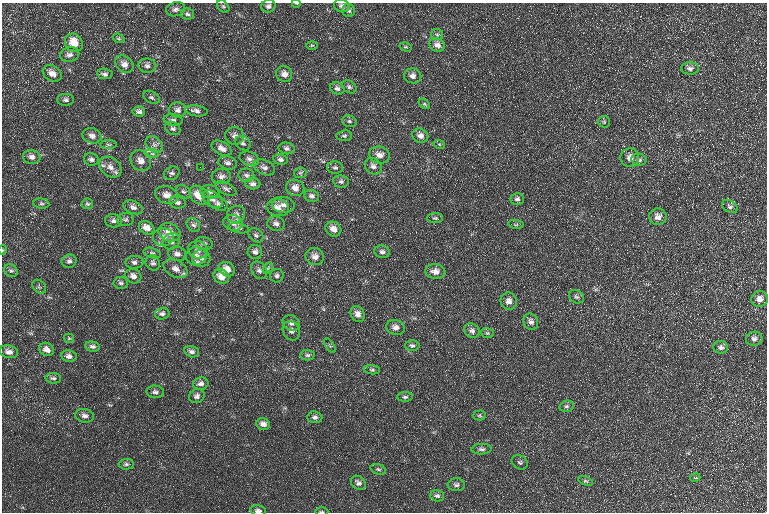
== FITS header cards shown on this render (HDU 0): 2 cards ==
NAXIS1  =                  765 / Axis length
NAXIS2  =                  510 / Axis length

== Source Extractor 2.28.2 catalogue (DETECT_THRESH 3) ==
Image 765 x 510 px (HDU 0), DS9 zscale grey, 1 PNG px = 1 image px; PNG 769 x 514 px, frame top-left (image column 1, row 510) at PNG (2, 3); each listed source drawn as its Kron ellipse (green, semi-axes under 4 px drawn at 4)
Background 19.2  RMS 8.5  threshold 25.5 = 3 sigma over >= 5 px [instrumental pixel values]
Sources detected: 165; all 165 listed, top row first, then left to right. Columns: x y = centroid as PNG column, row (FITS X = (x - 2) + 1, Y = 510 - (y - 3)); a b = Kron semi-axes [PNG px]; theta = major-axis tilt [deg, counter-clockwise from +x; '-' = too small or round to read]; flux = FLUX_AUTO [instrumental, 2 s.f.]
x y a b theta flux
296 3 4 3 - 420
268 6 7 6 - 1700
342 6 8 6 -17 2000
223 7 7 5 -48 960
176 9 10 7 16 2000
349 11 6 6 - 1400
187 14 6 5 - 1300
437 34 6 5 - 990
119 38 6 4 -19 830
74 43 10 8 -50 9100
312 45 5 3 - 640
437 45 8 6 -23 3000
405 47 6 4 -17 790
70 55 10 7 13 2400
124 64 10 7 -42 3900
147 66 9 7 -8 2100
690 68 9 6 -2 1900
52 73 10 7 -32 4400
105 74 8 5 -9 1800
284 74 8 7 - 3300
413 76 9 7 -12 2700
349 87 8 5 -36 1500
337 88 7 6 - 1800
151 97 9 6 -28 1300
65 100 8 6 0 1600
424 104 6 4 -36 820
177 110 8 7 - 2600
139 111 6 5 - 1700
196 111 11 5 -8 2700
173 120 9 6 -9 1700
349 121 7 5 -16 1200
604 122 6 6 - 920
173 128 8 6 -28 1700
92 136 10 7 -20 3000
235 136 9 9 - 2800
344 136 8 5 6 1200
420 136 8 7 - 3300
243 143 8 6 -35 1700
439 144 6 3 -18 640
108 145 8 4 0 900
154 145 9 7 -39 2300
222 148 11 6 -29 3100
287 148 8 5 -13 1600
152 154 6 4 -3 1300
379 155 10 8 -17 4100
32 157 9 7 -9 2700
630 158 9 9 - 3700
91 159 7 6 - 2000
249 159 10 6 -18 2200
280 159 7 5 -10 1600
639 160 7 5 -10 1500
141 161 11 9 -48 3900
228 163 9 6 -15 2200
373 166 9 7 -41 2700
110 167 12 9 -36 4400
200 167 2 2 - 590
264 167 11 7 -24 2300
335 168 8 6 -1 1400
172 173 8 6 25 1400
300 173 6 5 - 990
246 175 8 6 -9 1800
221 176 9 7 3 2200
341 181 8 6 -8 1400
253 184 7 5 -2 2000
295 188 9 8 - 3800
226 189 11 6 -26 1700
183 192 8 5 -35 1500
210 192 9 6 -8 2000
167 195 12 8 -15 4400
199 195 11 8 -40 9100
312 196 7 6 - 1900
213 199 11 7 -36 3000
517 199 6 6 - 1500
178 202 8 6 -10 1800
41 203 8 5 -6 1200
218 203 10 6 -29 1800
87 204 6 5 - 990
283 205 11 8 -7 3200
133 207 10 6 -23 2300
278 207 11 8 -15 4300
730 207 8 5 -32 1400
236 214 9 8 - 2700
658 217 9 8 - 3500
435 218 8 5 0 930
125 219 8 6 11 1500
113 221 8 6 -8 2000
233 223 10 8 -11 3600
276 224 9 7 -8 2200
516 224 8 4 -7 730
193 225 7 6 - 1600
147 228 8 6 -33 4600
238 228 10 5 -12 1500
333 229 8 7 - 3700
169 232 11 9 -21 6500
256 235 8 6 -40 1400
163 237 10 9 - 4000
171 241 9 7 39 2400
204 243 8 6 -16 1700
3 250 5 3 - 450
198 250 10 8 -17 3400
255 252 7 7 - 1900
382 252 8 6 -11 1800
152 253 9 5 -15 1200
177 254 9 7 -14 2500
196 256 10 9 - 3900
315 257 9 8 - 3200
201 258 9 8 - 2900
69 261 7 6 - 1700
135 262 9 6 2 2000
153 263 8 7 - 1700
268 268 6 3 53 670
176 269 13 8 -29 4200
227 269 8 7 - 5200
259 270 9 7 -53 2100
11 271 7 6 - 1300
435 271 10 7 -6 3700
133 276 8 7 - 3200
277 276 7 6 - 1500
221 277 8 7 - 5900
121 283 7 6 - 1400
39 287 8 6 -46 1100
576 297 8 6 -30 1400
760 299 8 7 - 3600
509 301 9 8 - 3200
162 314 7 6 - 1900
358 314 8 6 -59 3200
531 322 8 7 - 2200
291 323 9 7 -31 2100
396 327 9 7 -17 3200
291 331 10 8 -64 1900
472 331 8 6 -34 2300
487 333 6 5 - 910
69 338 5 4 - 680
754 339 8 7 - 1900
412 345 7 5 0 1400
92 346 7 5 -7 1700
330 346 8 3 -57 780
721 347 7 6 - 1900
47 349 8 6 -30 2800
9 352 9 6 -10 3100
192 352 7 5 -16 1700
307 355 7 5 -2 1300
69 356 7 6 - 2200
372 370 8 4 -5 980
53 378 8 5 -6 1200
201 384 8 6 11 2600
155 392 9 6 -5 1800
197 396 8 7 - 1800
405 397 7 4 1 1200
567 406 7 5 14 1300
479 415 7 5 1 870
84 416 9 6 -10 2500
315 417 7 6 - 1600
263 424 7 5 -18 2900
482 449 10 5 3 1700
520 462 8 6 -34 1300
126 464 7 5 2 1300
378 469 8 5 -20 1100
695 478 5 3 - 460
585 481 8 4 -20 1000
358 483 8 6 -43 1900
456 485 8 6 3 1600
437 496 7 5 -14 1400
258 511 8 5 -12 2100
322 512 6 3 -1 640
At the frame edge (FLAGS 8, measured only in part): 4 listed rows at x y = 296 3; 3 250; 258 511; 322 512